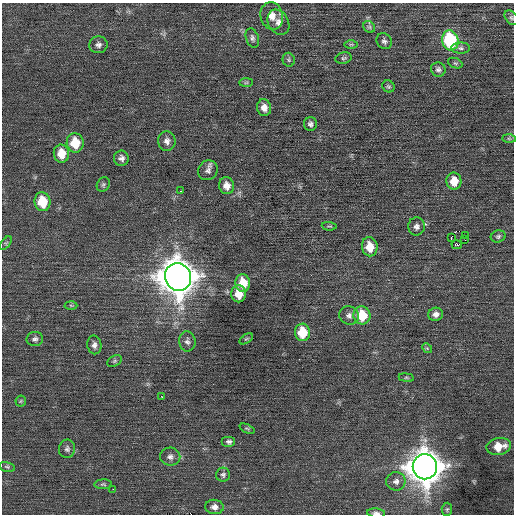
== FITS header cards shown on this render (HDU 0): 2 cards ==
NAXIS1  =                  512 / Axis length
NAXIS2  =                  512 / Axis length

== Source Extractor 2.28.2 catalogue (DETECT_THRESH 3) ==
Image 512 x 512 px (HDU 0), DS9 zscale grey, 1 PNG px = 1 image px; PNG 516 x 516 px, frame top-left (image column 1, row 512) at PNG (2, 3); each listed source drawn as its Kron ellipse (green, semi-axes under 4 px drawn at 4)
Background 0.034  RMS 0.72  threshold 2.16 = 3 sigma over >= 5 px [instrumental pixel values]
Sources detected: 69; all 69 listed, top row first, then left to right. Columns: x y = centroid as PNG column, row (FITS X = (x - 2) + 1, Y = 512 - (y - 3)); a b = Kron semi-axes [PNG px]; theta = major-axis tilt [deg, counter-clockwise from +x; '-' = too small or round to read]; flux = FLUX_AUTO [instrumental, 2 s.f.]
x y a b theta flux
272 16 14 11 -77 510
511 18 8 6 -52 110
278 22 13 10 -60 340
369 27 6 5 - 90
252 38 10 6 -72 150
450 40 10 8 -76 4600
384 41 8 7 - 140
351 44 7 4 0 92
98 45 9 8 - 190
461 48 9 5 -1 140
343 58 8 5 15 99
289 60 7 6 - 98
455 63 7 5 -24 86
438 69 7 7 - 150
246 83 7 4 1 75
388 86 6 5 - 87
264 108 8 7 - 330
310 124 7 6 - 140
509 138 7 4 -1 70
167 141 10 9 - 240
75 143 10 8 -84 1200
61 154 9 7 -85 780
121 158 7 7 - 200
208 170 10 9 - 220
454 181 8 7 - 670
103 185 8 6 58 98
227 186 8 7 - 360
181 191 3 2 - 160
42 202 9 8 - 1300
329 226 7 2 -4 47
416 226 9 8 - 200
465 235 2 2 - 180
498 236 7 6 - 100
451 238 4 3 - 1000
465 240 3 2 - 79
6 243 8 4 53 83
457 245 5 3 - 510
370 247 9 7 -80 810
178 277 14 13 - 120000
243 283 9 7 -86 1300
239 294 8 7 - 830
71 305 6 4 -2 66
436 314 7 6 - 240
349 315 10 9 - 230
362 315 9 8 - 1500
302 332 8 7 - 1300
35 339 8 7 - 150
246 339 7 3 34 60
187 341 10 8 -83 190
94 345 9 7 -81 190
427 348 5 4 - 64
114 361 8 5 27 96
406 378 8 4 -8 65
162 397 3 2 - 340
21 401 5 5 - 71
247 429 8 4 -23 74
229 442 7 5 0 150
499 446 12 8 10 840
67 449 9 8 - 160
170 457 10 9 - 210
7 467 8 4 -14 83
425 467 12 12 - 100000
223 475 7 7 - 120
396 481 10 9 - 240
103 484 9 5 3 93
113 489 2 2 - 76
214 507 9 7 -6 260
447 509 6 5 - 83
376 513 9 4 -6 160
At the frame edge (FLAGS 8, measured only in part): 2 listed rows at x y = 511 18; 376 513